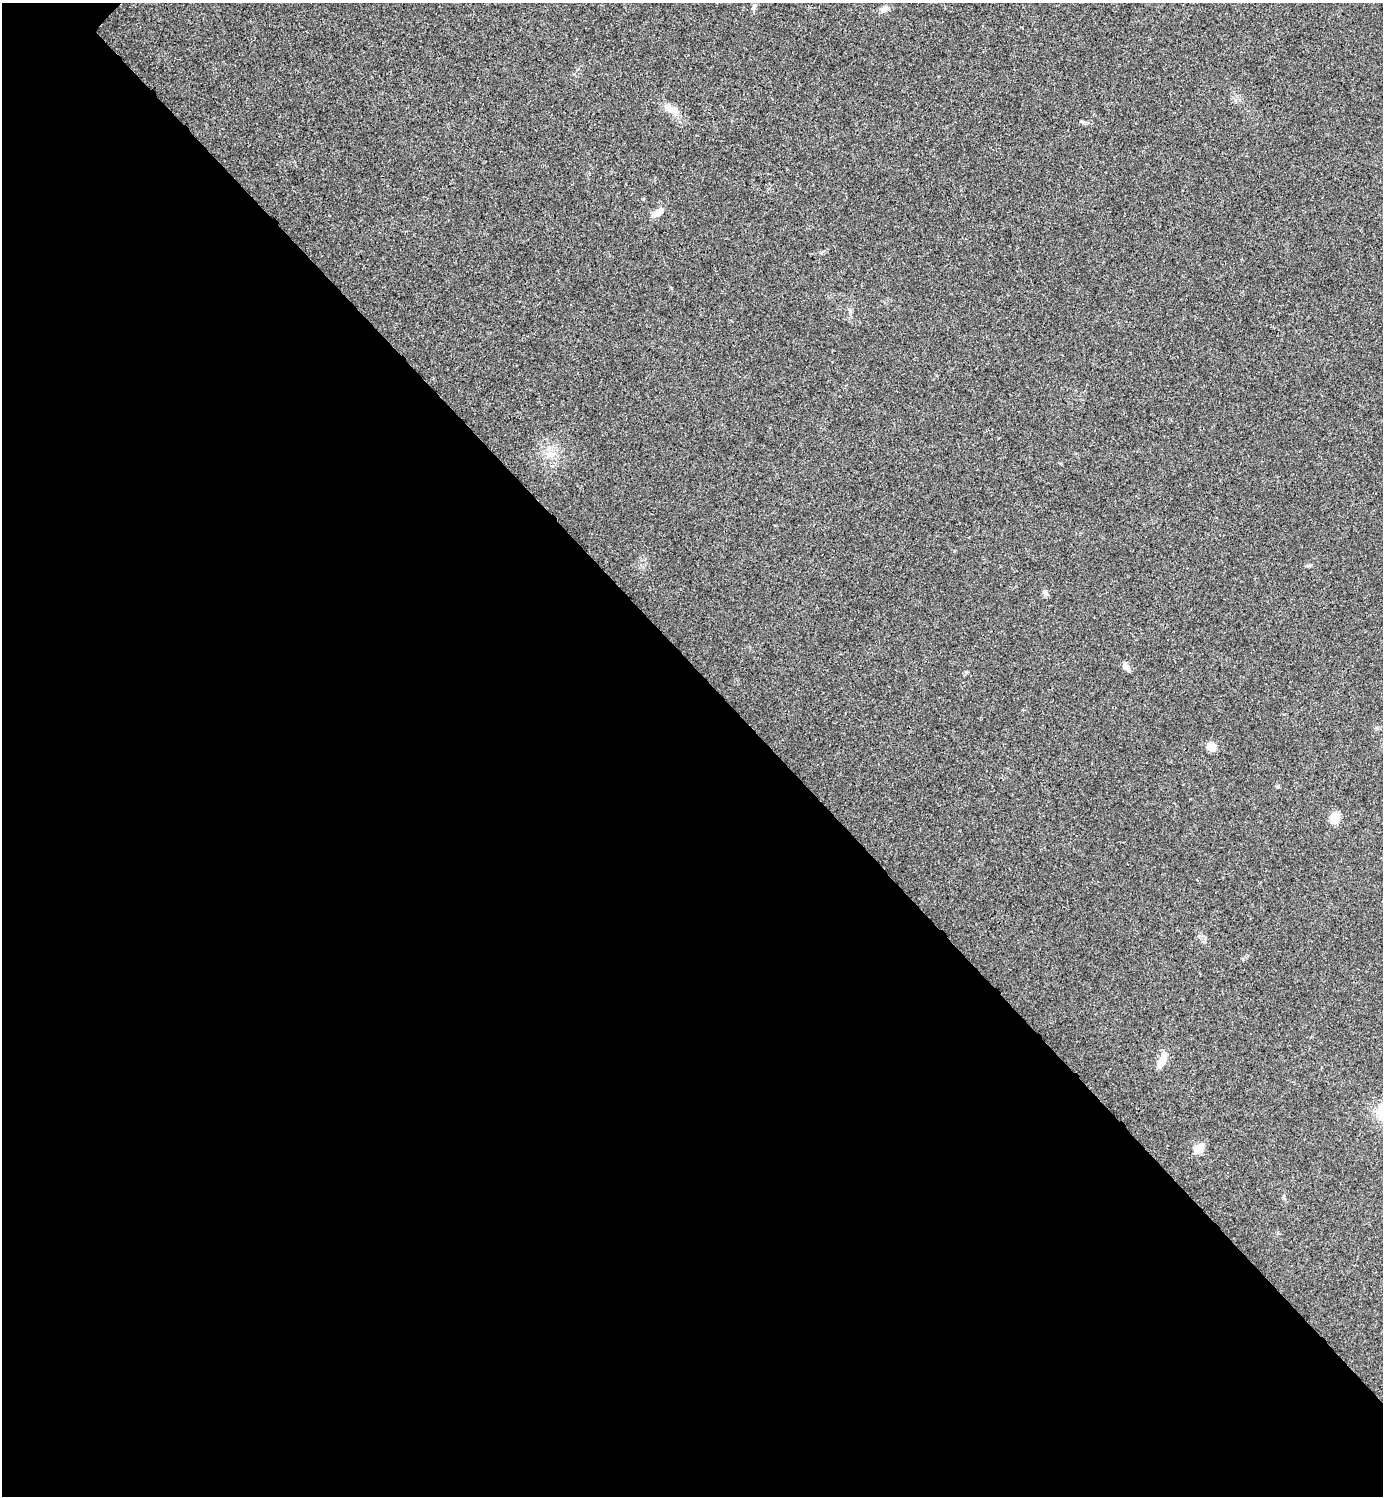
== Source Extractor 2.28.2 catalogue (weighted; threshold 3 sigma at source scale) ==
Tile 14 of 4 x 4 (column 2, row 4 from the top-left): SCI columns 1540-2920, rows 7-1500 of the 5984 x 5984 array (HDU 1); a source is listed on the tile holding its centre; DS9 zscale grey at full resolution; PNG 1385 x 1498 px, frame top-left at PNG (2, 3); no overlay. Shown black and unused: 56% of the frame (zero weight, under 3 of 4 exposures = <1% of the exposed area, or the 3 px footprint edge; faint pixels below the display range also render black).
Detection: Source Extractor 2.28.2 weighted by HDU 2 'WHT'; one run over the whole footprint, this tile lists its part. Background 0.0193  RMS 0.0054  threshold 0.0242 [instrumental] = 3 sigma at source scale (4.5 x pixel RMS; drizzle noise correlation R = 1.50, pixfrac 1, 0.05/0.05 arcsec/px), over >= 5 px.
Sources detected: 10; all 10 listed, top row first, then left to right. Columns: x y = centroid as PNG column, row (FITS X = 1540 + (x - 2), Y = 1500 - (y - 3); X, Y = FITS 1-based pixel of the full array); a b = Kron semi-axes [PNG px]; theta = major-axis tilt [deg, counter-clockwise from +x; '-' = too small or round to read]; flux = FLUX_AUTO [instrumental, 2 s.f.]
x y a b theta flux
754 7 10 5 69 1.5
884 9 10 7 28 2.4
673 111 19 8 -33 4.6
658 212 16 7 35 4.2
1045 593 9 6 -72 1.4
1126 667 10 6 -55 2.5
1211 747 12 9 -33 3.6
1335 818 10 9 - 7.4
1162 1060 19 8 71 4.9
1198 1149 6 5 - 16
Unlisted compact peaks at least as high as the median listed source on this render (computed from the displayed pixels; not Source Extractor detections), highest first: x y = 1083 122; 1278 786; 1309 565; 1243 959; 850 313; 966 672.